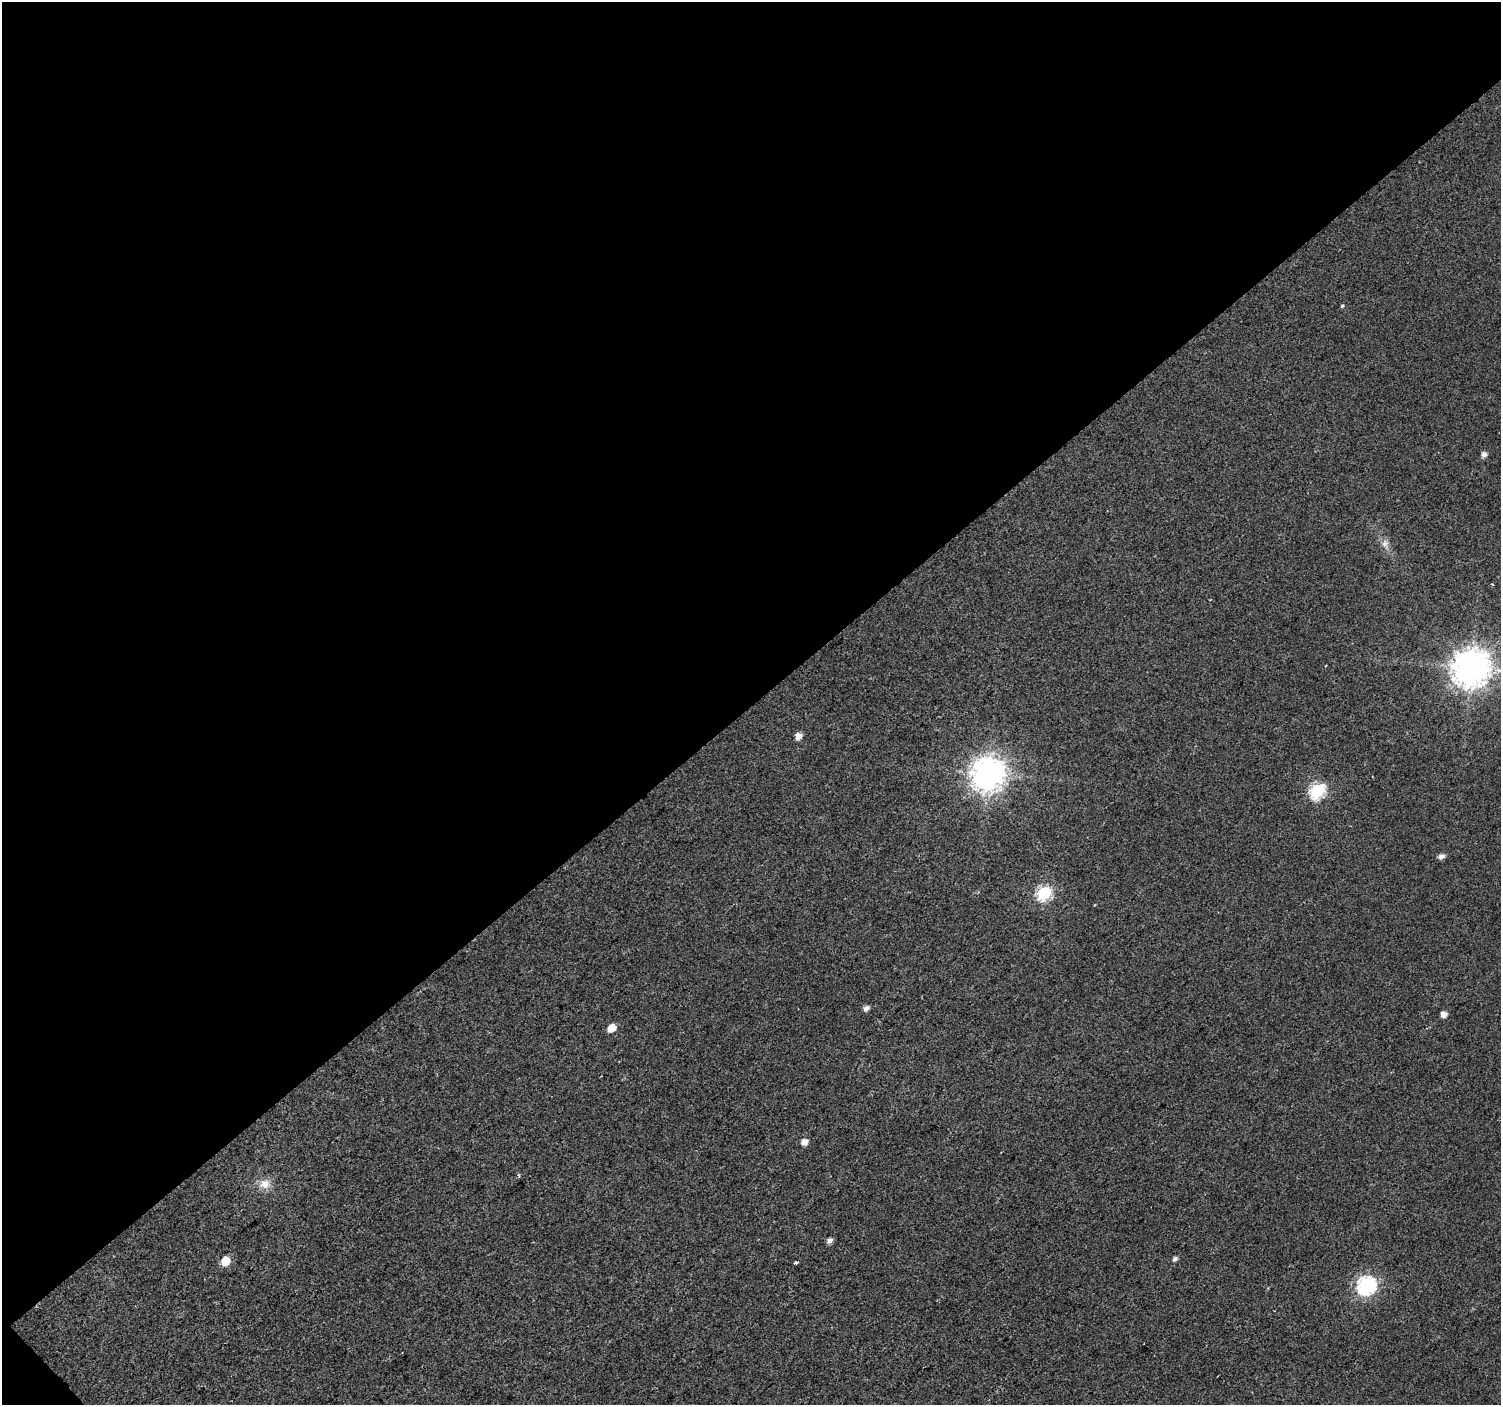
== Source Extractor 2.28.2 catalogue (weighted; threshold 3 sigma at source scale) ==
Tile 1 of 2 x 2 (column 1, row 1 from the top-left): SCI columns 1-1499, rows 1501-2903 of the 2998 x 2984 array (HDU 1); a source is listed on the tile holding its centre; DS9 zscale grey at full resolution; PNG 1503 x 1407 px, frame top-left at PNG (2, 2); no overlay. Shown black and unused: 50% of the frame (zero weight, under 2 of 3 exposures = <1% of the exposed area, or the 3 px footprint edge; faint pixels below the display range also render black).
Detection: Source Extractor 2.28.2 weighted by HDU 2 'WHT'; one run over the whole footprint, this tile lists its part. Background 0.0177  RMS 0.0077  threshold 0.0349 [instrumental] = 3 sigma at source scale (4.5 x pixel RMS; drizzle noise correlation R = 1.50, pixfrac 1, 0.0396/0.0396 arcsec/px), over >= 5 px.
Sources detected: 20; all 20 listed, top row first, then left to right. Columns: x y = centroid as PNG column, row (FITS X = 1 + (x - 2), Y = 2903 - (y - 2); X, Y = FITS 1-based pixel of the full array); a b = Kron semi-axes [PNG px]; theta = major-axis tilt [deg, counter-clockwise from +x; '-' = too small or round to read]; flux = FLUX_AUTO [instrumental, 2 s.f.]
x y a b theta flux
1342 306 4 4 - 1.5
1484 454 6 5 - 3.5
1385 543 10 8 83 3.9
1492 584 3 3 - 0.79
1471 667 12 11 - 1500
798 736 6 5 - 6.1
988 773 11 10 - 1100
1317 790 8 7 - 110
1441 856 7 6 - 3.6
1044 893 7 6 - 94
866 1008 6 5 - 3.5
1444 1014 5 5 - 5.2
612 1028 6 5 - 10
804 1142 6 5 - 5.5
265 1184 15 12 21 8.4
830 1241 6 5 - 3.7
1175 1259 6 5 - 2.1
226 1261 6 6 - 17
796 1263 4 3 - 5.3
1367 1285 8 8 - 210